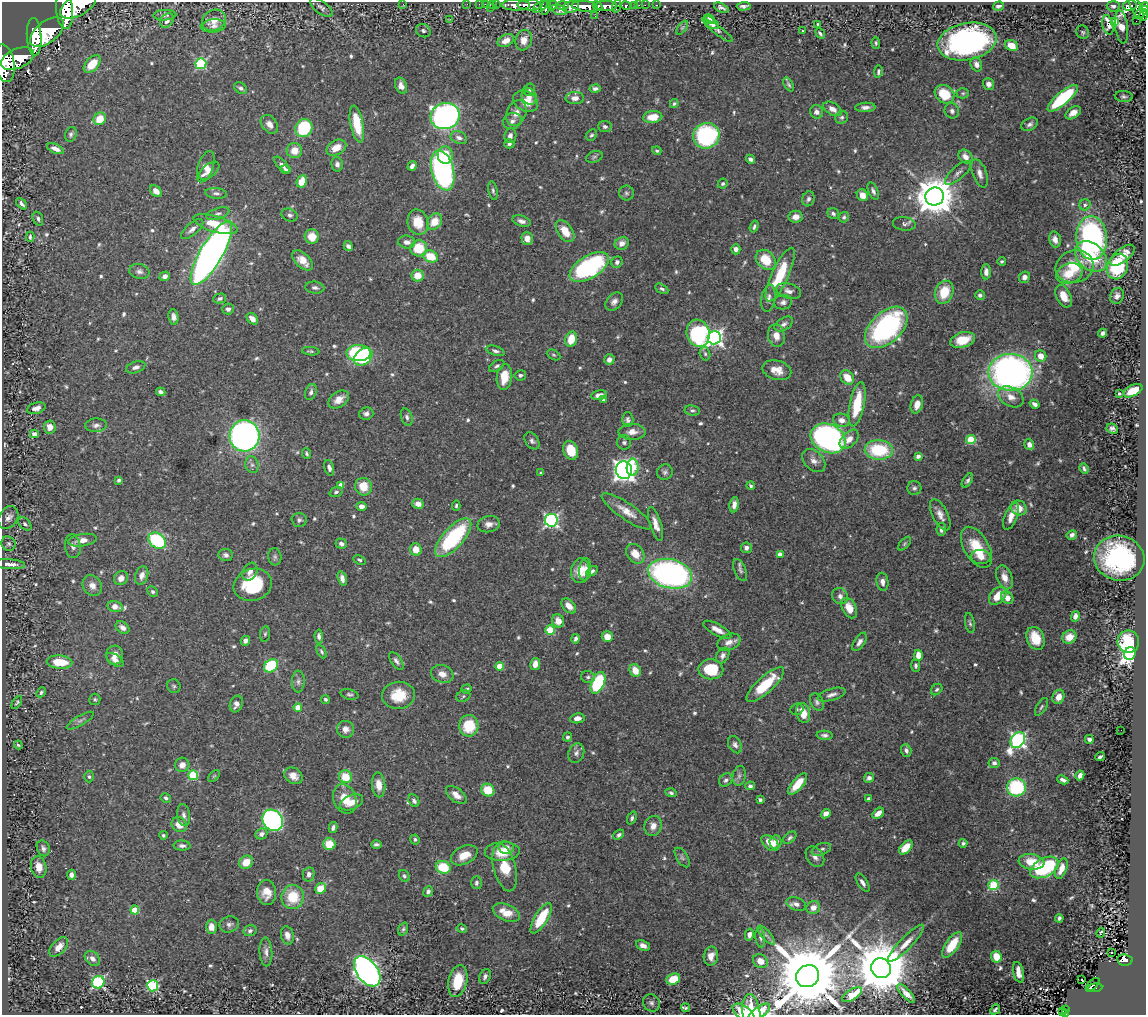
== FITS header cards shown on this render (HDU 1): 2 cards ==
NAXIS1  =                 1144
NAXIS2  =                 1013

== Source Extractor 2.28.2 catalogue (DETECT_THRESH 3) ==
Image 1144 x 1013 px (HDU 1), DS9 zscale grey, 1 PNG px = 1 image px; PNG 1148 x 1017 px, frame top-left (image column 1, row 1013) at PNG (2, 2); each listed source drawn as its Kron ellipse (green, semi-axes under 4 px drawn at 4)
Background 0.924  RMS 0.023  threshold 0.068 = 3 sigma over >= 5 px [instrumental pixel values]
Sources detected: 672; of the 672, the 500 brightest by FLUX_AUTO listed and drawn (172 fainter detections omitted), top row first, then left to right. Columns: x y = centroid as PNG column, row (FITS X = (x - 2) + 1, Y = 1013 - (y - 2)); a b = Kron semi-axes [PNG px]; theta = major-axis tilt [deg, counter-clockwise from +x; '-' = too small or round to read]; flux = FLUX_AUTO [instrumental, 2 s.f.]
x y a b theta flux
403 4 3 2 - 16
467 4 2 2 - 17
479 4 2 2 - 14
492 4 3 2 - 23
496 4 3 2 - 41
486 5 4 3 - 73
516 5 14 5 -1 2300
529 5 12 5 -3 2600
553 5 5 4 - 580
562 5 6 3 1 610
635 5 3 3 - 64
639 5 2 2 - 12
645 5 2 2 - 16
657 5 3 2 - 21
78 6 20 10 29 8000
584 6 13 5 -6 4100
597 6 5 4 - 880
606 6 11 5 -2 2200
617 6 6 4 73 350
626 6 5 3 - 370
744 6 7 3 4 4.7
999 6 6 4 19 6.3
1113 6 6 5 - 4
1130 6 7 5 11 270
321 7 13 6 -37 5.6
540 7 8 4 34 670
546 7 8 4 76 770
571 7 8 5 22 1200
1136 7 13 5 -65 590
1144 7 5 3 - 480
490 8 3 3 - 120
721 8 8 4 -23 4.5
65 10 19 8 -85 8000
559 10 8 5 -17 340
1141 12 9 3 41 430
165 15 11 5 2 5.3
1143 15 6 3 77 240
595 16 2 2 - 6.8
450 19 3 2 - 2.6
709 19 6 4 -28 6.4
167 20 8 6 52 6.9
214 20 12 10 26 12
1136 21 2 2 - 9.5
1114 22 3 3 - 260
711 23 8 5 -35 7.8
818 24 4 3 - 2.5
1108 25 10 5 -77 21
213 26 13 6 5 7.4
1122 27 17 6 -82 25
682 28 8 4 54 2.4
718 30 19 4 -37 6.3
423 31 8 6 -32 4.4
802 31 3 2 - 3.9
47 32 20 10 39 8100
1083 32 7 6 - 2.7
820 33 5 3 - 3.1
34 37 19 7 -87 5900
524 40 10 8 72 16
506 41 9 6 28 14
967 41 30 18 10 410
876 43 6 4 -88 2.6
1011 45 7 5 -26 20
17 58 18 9 24 6100
5 63 19 9 -81 6000
92 64 10 6 47 27
201 64 5 5 - 150
976 64 7 5 -67 7.6
878 72 6 3 81 3
789 84 8 4 -58 2.9
988 84 6 5 - 6.5
401 86 8 5 -67 9
241 88 7 5 -32 4.5
595 88 5 4 - 4.3
529 90 6 5 - 3.4
963 93 6 5 - 2.4
944 94 10 8 -38 45
529 96 8 7 - 9.1
1124 96 9 5 -5 3.9
575 98 9 6 1 9.5
1063 98 19 6 41 140
525 101 13 10 -26 21
674 104 4 4 - 2.9
865 107 10 4 2 6.8
832 109 10 6 -30 11
952 111 8 7 - 5
817 112 7 6 - 8.3
516 113 13 9 68 14
1073 113 8 5 36 12
445 116 14 13 - 580
653 117 9 6 6 26
842 117 7 6 - 3.5
100 119 7 6 - 30
512 121 9 8 - 6.6
269 124 10 7 -51 11
357 124 19 6 -79 50
1030 124 9 6 28 5.1
605 127 7 5 -6 4.6
304 128 9 8 - 100
71 134 7 5 70 4.2
591 135 6 5 - 3
510 136 7 6 - 5.4
706 136 13 12 - 190
459 138 8 6 -23 6.6
509 144 5 4 - 4.1
336 148 10 7 28 18
55 149 9 4 -23 11
294 151 8 7 - 19
657 151 5 4 - 2.5
445 155 8 7 - 35
594 157 9 5 19 3.5
965 157 8 6 -47 12
750 159 4 4 - 5.1
337 164 7 5 -78 5.2
282 165 10 4 -48 6.2
412 166 5 4 - 6.1
206 167 16 7 71 15
286 169 5 4 - 2.8
443 170 20 11 -75 350
209 171 12 6 39 11
958 173 16 6 41 8.2
980 173 15 7 -71 10
302 181 6 5 - 32
723 184 5 4 - 3.1
156 191 7 5 -45 12
493 191 9 4 -79 3.4
873 191 9 4 -67 5.4
216 193 11 5 -5 4.6
626 193 7 7 - 4.1
862 195 6 5 - 15
935 197 9 9 - 4600
808 199 7 6 - 4.8
22 204 6 3 -45 4.5
1085 205 5 5 - 3.4
218 214 12 5 19 5.4
833 214 6 5 - 4.1
290 215 8 6 -20 4.4
796 217 7 6 - 14
844 217 5 4 - 3
38 219 7 5 -70 3.8
521 221 9 5 -18 7.3
418 222 13 10 -74 31
434 222 8 7 - 26
216 224 23 8 -16 44
904 224 11 6 -7 5.5
754 227 6 3 72 3.2
192 229 14 6 41 7.8
565 231 12 7 -55 26
30 237 5 3 - 2.7
312 237 7 7 - 21
527 238 6 5 - 11
1092 238 22 15 -86 400
1055 239 8 5 -73 8.4
407 242 9 6 -6 8.1
622 243 7 6 - 10
348 246 5 4 - 4.4
419 248 8 8 - 45
736 249 5 4 - 6.7
211 253 36 11 60 1200
1122 255 14 7 38 19
430 256 7 6 - 39
1091 257 18 13 -41 67
303 260 12 7 -44 17
766 260 11 8 -45 41
1002 261 4 3 - 2.8
617 262 6 5 - 4.6
1117 266 13 10 68 110
589 267 22 11 31 260
1075 267 19 16 16 49
139 271 10 7 -13 6.4
986 272 7 4 88 7.3
1069 273 13 10 20 35
780 275 29 8 65 72
165 276 5 4 - 7.5
418 276 6 6 - 22
1024 277 6 5 - 7.1
315 288 9 6 -7 5.2
662 289 7 4 -30 3.7
789 291 12 7 -16 8.8
944 292 12 9 70 41
980 295 5 5 - 4.3
1064 296 12 7 -64 19
1117 296 8 6 62 6.4
220 298 6 5 - 3.7
768 298 13 7 81 7.6
614 302 10 7 49 7.6
783 302 9 7 11 5.9
228 309 6 5 - 5.2
173 317 7 5 -83 7.8
252 319 6 4 -45 10
784 324 10 6 31 6.1
886 327 25 15 43 280
698 333 14 11 -72 170
1103 333 5 4 - 5.5
776 336 11 8 -79 13
714 338 6 6 - 560
571 339 8 5 73 33
963 340 12 7 14 35
311 351 9 4 -4 2.5
495 351 9 4 -18 4.7
358 353 12 8 -2 110
705 354 7 5 -73 3.1
554 355 7 5 -27 2.7
1041 356 6 5 - 13
363 357 10 7 41 120
609 360 5 5 - 6.6
497 366 8 5 30 3.5
136 367 10 5 20 6.6
777 370 15 9 -15 17
1010 372 22 18 -1 820
520 375 5 5 - 3.9
504 377 13 7 83 33
847 377 8 6 -50 24
1133 391 10 5 27 30
161 392 5 4 - 4.7
311 392 8 5 73 5
1119 393 3 3 - 3
599 395 8 4 11 8.4
1011 397 13 9 -29 14
339 399 11 7 34 15
603 399 4 4 - 4
857 404 22 7 79 60
917 404 9 6 73 13
1035 404 5 4 - 6.8
36 408 9 5 16 9.4
692 410 7 5 -8 3.6
366 414 7 6 - 6.1
407 417 9 5 -71 4.6
628 420 7 5 89 4.5
841 420 8 6 -13 9.9
96 425 11 7 4 6.7
50 427 6 6 - 14
1112 429 6 5 - 4.7
632 432 13 8 0 14
34 434 4 4 - 9.9
244 436 15 15 - 690
828 438 18 14 -25 540
849 439 11 7 45 13
971 440 5 4 - 81
532 441 9 6 -55 5
624 442 7 7 - 4.2
1029 444 5 5 - 7.3
571 450 10 7 -69 37
879 450 14 9 -3 93
307 454 5 3 - 2.5
918 456 4 4 - 4.7
814 461 13 9 -45 10
252 465 8 6 -74 4.9
633 467 9 6 89 39
329 468 8 4 -73 5.9
1084 469 5 3 - 3.2
624 470 9 8 - 920
665 472 8 7 - 4.6
541 473 4 3 - 3.2
119 480 4 4 - 3.3
967 480 8 4 56 3.7
341 485 4 4 - 13
751 486 4 3 - 3
363 487 9 8 - 27
914 488 7 7 - 4.2
336 492 7 5 20 3.3
418 504 6 5 - 12
456 505 5 4 - 2.9
734 505 8 4 81 7.2
361 506 5 4 - 9.6
1019 508 8 7 - 18
627 511 29 8 -34 21
940 515 17 7 -63 11
1011 516 14 6 68 16
8 517 12 9 57 9.7
299 520 7 7 - 4.4
551 520 6 6 - 350
25 524 8 5 -45 4.2
489 524 11 8 14 9.4
656 524 17 5 -72 12
941 529 6 5 - 5.9
1072 535 5 4 - 5.4
453 538 24 10 48 150
83 540 14 6 8 13
157 541 9 7 -38 120
8 544 7 6 - 4.1
341 544 5 5 - 5.6
905 544 8 4 49 2.7
73 546 12 7 -81 7.9
976 547 23 12 -60 46
746 548 5 5 - 6.8
416 549 6 5 - 20
635 554 11 8 -52 18
780 554 4 4 - 12
226 555 7 6 - 5.7
275 557 8 6 -82 3.8
981 557 9 7 -6 10
1119 558 25 22 -14 240
359 560 6 4 -24 2.6
9 564 16 5 -3 14
585 569 11 6 85 9.2
740 570 12 6 -66 5.8
580 571 12 9 82 23
592 571 6 4 35 4.2
250 572 9 7 60 8
670 574 22 14 -13 450
142 575 9 6 71 8.9
1004 577 12 7 -70 14
121 578 7 6 - 9.9
342 578 7 4 -73 7.8
882 582 9 6 -81 7.9
253 585 19 16 17 86
92 586 11 9 -58 11
153 592 6 4 -44 3.1
840 596 8 7 - 6.3
998 596 10 7 48 26
1007 598 7 5 -42 14
569 606 9 5 -47 14
115 607 8 5 -13 13
849 608 11 7 -64 19
1075 616 5 4 - 7.2
558 621 6 6 - 17
970 623 10 4 -80 3.4
122 628 7 5 -37 7.9
550 630 5 4 - 65
717 630 15 5 -28 13
265 634 8 5 79 3
319 636 7 4 -87 4.9
607 637 5 5 - 18
1069 637 7 6 - 22
1036 638 12 8 -68 38
575 639 5 3 - 4.5
245 641 5 4 - 5.8
729 642 12 8 22 10
859 642 10 5 58 6.9
1128 642 11 11 - 73
322 652 7 4 -62 3.2
1130 653 6 5 - 870
115 655 9 8 - 11
918 655 5 4 - 15
723 656 8 6 59 5.8
115 660 10 5 -34 9
396 661 10 5 -55 5.2
60 662 13 6 -4 45
535 664 6 5 - 14
916 665 6 4 -90 3.5
271 666 8 6 39 120
500 666 4 4 - 36
711 669 12 10 -2 59
635 670 6 5 - 22
442 674 11 8 -18 12
588 677 7 6 - 4
298 681 11 6 88 6.2
598 683 11 6 66 100
765 685 24 8 42 62
174 686 7 6 - 3.2
466 689 5 4 - 2.6
937 689 6 5 - 3
41 692 5 4 - 2.9
349 694 9 5 -14 3.6
398 695 16 13 6 44
831 695 14 6 17 7.7
463 696 7 5 24 3
1058 697 7 6 - 15
95 699 5 5 - 2.9
325 699 4 4 - 2.6
17 702 7 4 58 2.5
817 702 9 6 -65 4.6
236 704 8 6 69 9
298 707 4 4 - 22
1041 707 10 5 60 3.4
797 709 6 5 - 2.8
803 713 10 7 -74 26
577 718 7 5 7 9.8
80 721 15 5 30 5.5
469 726 11 9 86 53
345 729 8 8 - 9.2
1121 730 2 2 - 3.6
825 735 8 4 -3 5.2
567 737 4 4 - 3.6
1089 739 4 4 - 6.4
1018 740 8 6 54 440
18 745 4 3 - 2.6
735 745 9 6 -62 5.7
906 750 6 5 - 5.3
576 753 10 7 68 6.7
1100 757 5 3 - 3.8
994 763 5 5 - 4.1
182 765 7 7 - 12
193 775 5 5 - 100
1080 775 5 4 - 8.3
214 776 7 4 44 2.5
293 776 9 7 -34 14
739 776 10 6 80 5.8
89 777 6 4 -87 2.8
345 777 7 6 - 35
869 778 5 4 - 6.6
726 780 7 6 - 4.5
1063 780 6 3 -24 5.4
798 784 13 5 50 30
379 785 12 6 -84 17
750 786 5 4 - 4.5
1016 787 9 9 - 130
488 790 7 6 - 35
671 793 5 4 - 2.9
456 795 12 6 -38 12
166 798 5 4 - 3.6
345 799 15 11 -68 29
869 799 4 3 - 4.2
760 800 4 3 - 4.7
414 801 7 5 -61 4.9
351 802 12 7 24 15
878 813 7 4 39 12
826 814 5 4 - 11
184 815 11 6 -81 6
632 818 7 4 67 3.3
273 820 11 9 -50 420
179 825 8 7 - 18
653 826 10 8 72 11
333 827 5 4 - 4
261 834 6 5 - 5.7
163 835 4 4 - 2.6
619 835 6 4 41 3.7
790 838 7 5 41 3.7
415 839 5 4 - 3.4
776 842 6 6 - 10
770 843 10 6 -39 23
963 843 4 4 - 3.3
329 844 6 6 - 33
376 844 5 3 - 3.8
182 846 8 5 -3 4.9
506 847 8 6 -9 9.3
906 847 8 5 47 26
43 848 8 6 -67 5.5
821 849 10 5 21 5.7
502 851 17 9 3 30
464 855 14 9 27 25
682 857 11 5 -58 4.4
815 857 11 8 -54 8.9
246 862 7 6 - 24
1031 862 13 7 -8 32
39 867 11 7 -78 17
443 867 7 6 - 50
1044 867 15 9 28 130
505 868 24 11 -75 42
1061 869 11 5 69 19
309 874 7 5 78 6.8
71 875 5 4 - 7.2
404 876 6 5 - 2.9
476 883 6 5 - 3.7
863 883 10 5 -57 6.6
993 885 5 5 - 120
321 888 6 5 - 32
428 891 5 4 - 3.9
267 892 12 9 -89 20
293 897 12 11 - 51
796 904 10 6 -20 8.5
813 907 7 6 - 13
135 910 4 4 - 53
506 913 14 8 -23 27
541 918 17 6 58 53
1059 918 4 3 - 3.2
229 924 10 8 20 5.8
211 927 7 5 89 12
403 929 7 4 70 3.1
462 929 5 4 - 3
250 931 6 5 - 4.4
1101 933 5 3 - 2.6
287 935 9 6 -75 9.4
749 935 6 4 77 7.3
766 935 12 4 -50 5.3
760 938 10 5 -83 4.1
906 943 25 6 46 18
952 945 15 6 55 40
643 946 7 5 -24 8.4
59 947 12 6 48 15
266 952 14 6 -87 7.9
1112 953 3 2 - 3.1
711 956 9 7 80 13
996 957 6 5 - 28
92 958 8 6 -42 7.9
1125 960 8 5 -8 180
760 961 8 6 -34 10
881 968 10 9 - 13000
367 971 17 10 -54 890
1018 972 10 5 -78 12
808 976 12 10 37 23000
485 977 8 5 67 5.1
673 979 7 5 21 42
1081 979 3 2 - 3.1
458 981 16 9 78 50
98 982 6 6 - 220
1093 985 9 2 45 30
153 986 5 5 - 170
1095 988 7 4 7 100
906 993 12 4 -47 9.3
852 995 11 5 31 26
651 1003 9 8 - 5
686 1008 4 4 - 3.3
995 1009 5 3 - 2.9
1065 1009 3 3 - 12
1063 1012 4 2 - 14
743 1013 13 6 -37 29
751 1013 19 9 -83 38
759 1013 13 5 38 27
1065 1013 3 3 - 24
At the frame edge (FLAGS 8, measured only in part): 8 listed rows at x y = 78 6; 1144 7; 65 10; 5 63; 743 1013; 751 1013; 759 1013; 1065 1013
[172 fainter detections neither listed nor drawn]